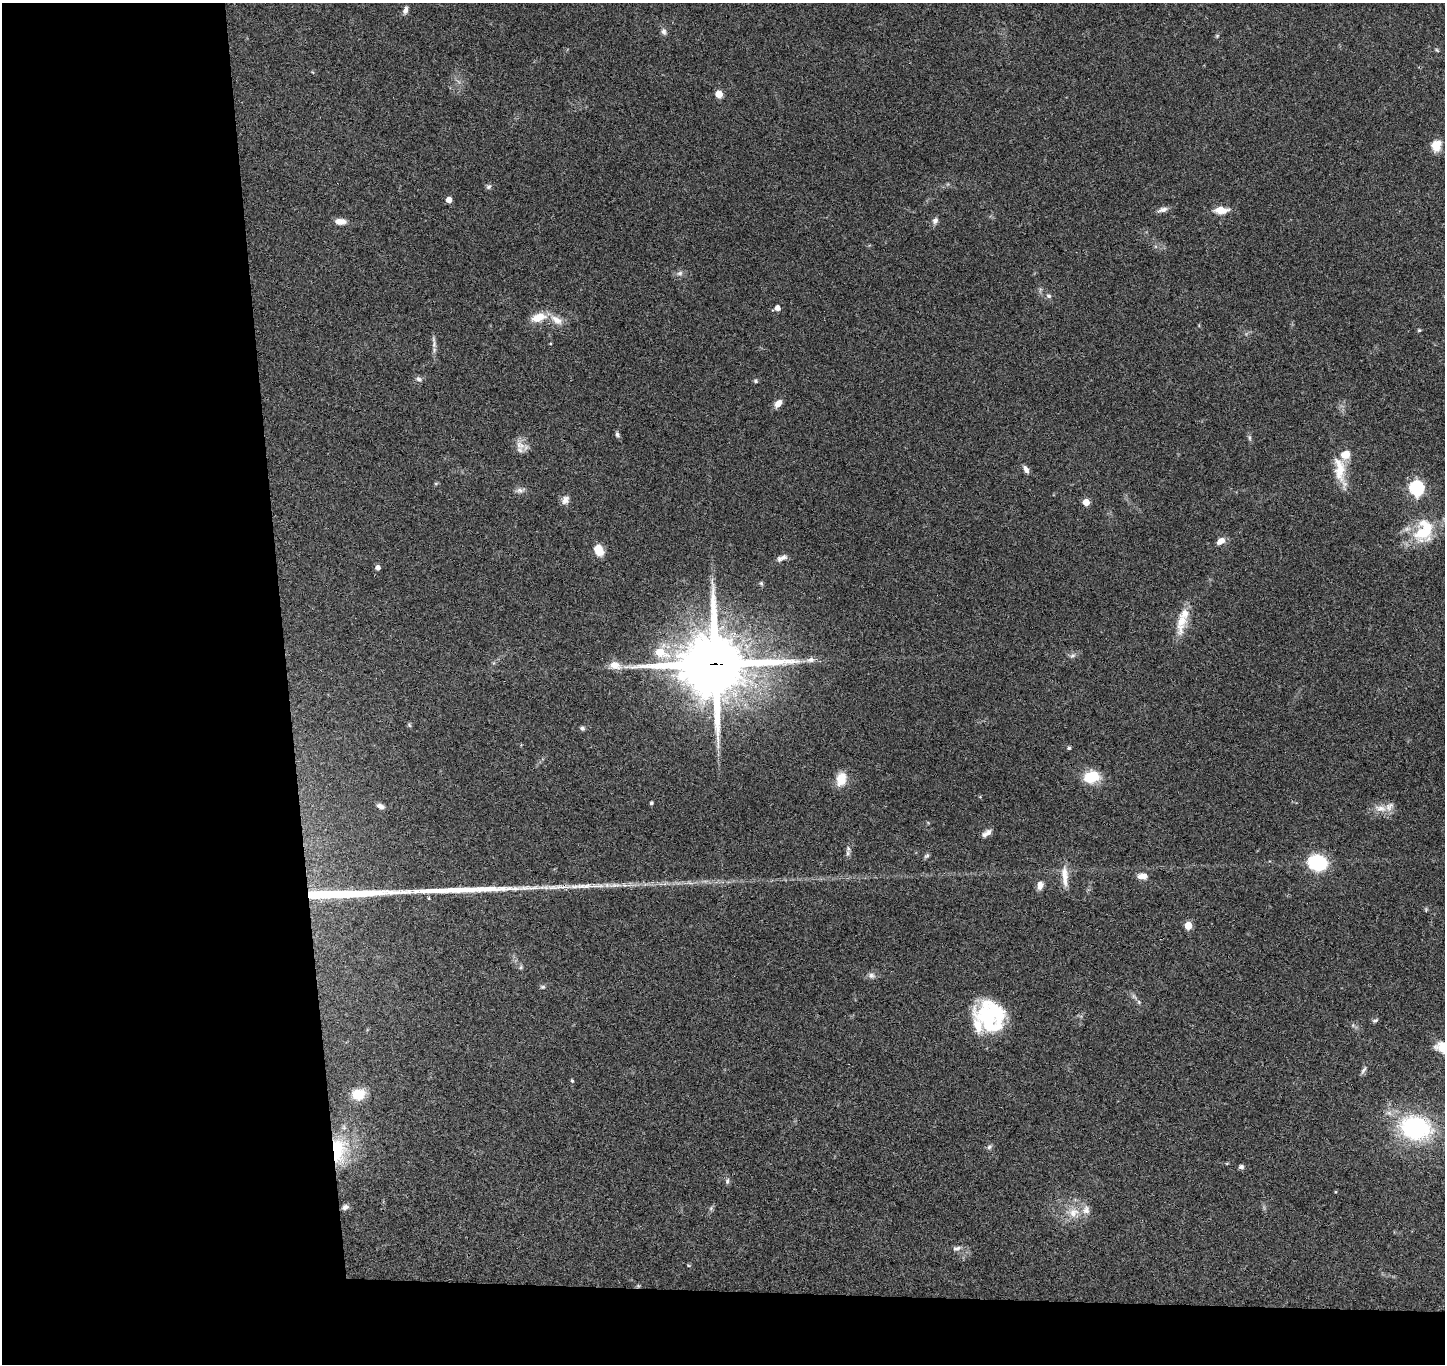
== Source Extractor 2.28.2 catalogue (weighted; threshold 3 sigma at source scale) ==
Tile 7 of 3 x 3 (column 1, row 3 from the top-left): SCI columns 59-1501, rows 152-1513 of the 4442 x 4370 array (HDU 1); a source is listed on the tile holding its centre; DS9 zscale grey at full resolution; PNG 1447 x 1366 px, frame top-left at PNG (2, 3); no overlay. Shown black and unused: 24% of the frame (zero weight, under 3 of 4 exposures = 6% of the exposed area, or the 3 px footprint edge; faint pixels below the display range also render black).
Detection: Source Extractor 2.28.2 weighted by HDU 2 'WHT'; one run over the whole footprint, this tile lists its part. Background 0.0832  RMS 0.0057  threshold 0.0256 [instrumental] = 3 sigma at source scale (4.5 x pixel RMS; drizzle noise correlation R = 1.50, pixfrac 1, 0.05/0.05 arcsec/px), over >= 5 px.
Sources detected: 96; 2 inside a brighter object's white glare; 2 long thin detections or spike segments (spike, bleed or trail) — not listed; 9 inside a brighter listed object's ellipse — not listed separately; the other 83 listed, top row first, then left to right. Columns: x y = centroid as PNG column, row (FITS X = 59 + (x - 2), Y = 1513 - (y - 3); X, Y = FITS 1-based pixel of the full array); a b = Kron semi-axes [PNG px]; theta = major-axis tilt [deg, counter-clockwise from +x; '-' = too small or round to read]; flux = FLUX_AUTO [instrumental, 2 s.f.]
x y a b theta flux
406 10 11 6 78 2.1
664 31 9 6 -72 2
1217 36 5 5 - 0.68
1437 50 6 4 -45 0.66
719 94 5 5 - 14
1436 146 10 8 78 10
489 187 8 6 43 1.2
449 200 4 4 - 5.6
1162 210 14 6 16 2.6
1221 210 16 8 -1 7.4
935 220 9 7 58 2.1
340 221 13 7 -1 4.3
680 273 8 6 16 1.8
1049 296 7 5 -16 1.4
777 308 5 4 - 4.3
538 317 17 9 18 9.8
557 320 20 10 -31 6.2
1419 330 5 4 - 0.63
434 344 12 6 83 2.4
419 379 9 7 -35 1.6
756 381 6 5 - 0.88
778 403 10 6 46 4.1
617 434 7 5 -68 1.4
1249 438 9 4 -89 1.2
522 445 11 9 -44 4.5
1026 469 10 5 -57 2.3
1340 471 42 13 -79 14
436 483 6 4 18 0.65
1416 488 7 6 - 110
520 490 12 7 3 2.4
565 500 11 8 57 3.1
1086 502 5 5 - 8.7
1424 531 34 23 67 27
1221 541 9 6 33 4.7
599 549 9 7 -68 12
783 557 10 7 26 2.2
378 568 5 4 - 2.5
761 583 6 5 - 0.9
1181 622 36 12 82 12
661 652 18 13 -24 15
1072 656 9 5 19 1.6
811 660 13 8 8 3
715 664 24 23 - 3600
615 665 14 10 -13 6.8
409 725 7 4 -46 0.78
582 728 6 5 - 1.3
1069 748 4 4 - 1.1
1091 777 16 12 16 17
841 779 11 9 74 12
651 803 4 3 - 1.1
380 806 10 6 -24 2.4
1380 808 18 9 -9 5.6
988 832 8 8 - 2.2
848 849 7 5 -70 1.5
927 856 8 5 44 1.2
1317 863 12 10 -12 52
1065 876 28 8 -86 6.9
1142 876 11 7 4 4.4
1040 885 10 6 81 3.5
429 898 5 3 - 0.6
1426 910 7 3 -90 0.64
1188 925 5 5 - 13
521 967 6 4 47 0.81
872 975 9 8 - 2.2
543 987 7 5 1 0.98
1134 996 8 5 -45 1.4
1375 1020 8 5 22 1.2
988 1024 41 21 -73 34
1353 1025 6 3 72 0.7
1444 1047 17 12 -15 12
1363 1070 12 5 58 1.6
572 1081 5 4 - 0.79
358 1094 11 9 11 16
1416 1128 23 17 -12 87
989 1147 8 6 46 1.4
338 1150 35 20 90 34
1241 1167 6 5 - 1.5
727 1181 8 6 80 1.4
345 1207 8 6 24 2
711 1208 6 5 - 1
1073 1213 15 13 34 8.5
957 1248 13 6 13 2.4
688 1265 5 3 - 0.5
Overlapping masked pixels (flux is a lower limit): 2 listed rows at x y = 715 664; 338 1150
Isophote crosses this tile's border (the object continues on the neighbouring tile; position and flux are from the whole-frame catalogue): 1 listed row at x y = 1444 1047